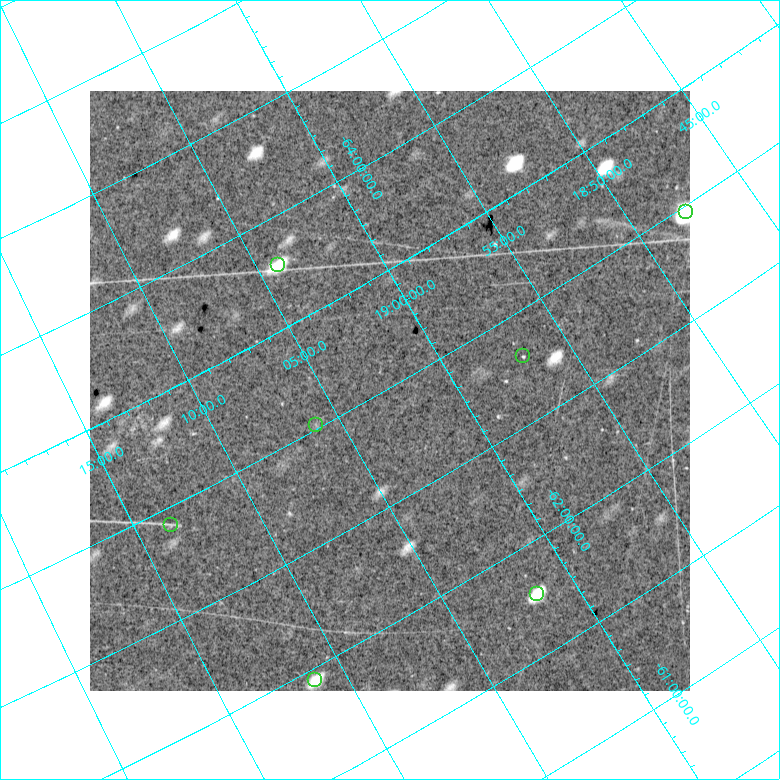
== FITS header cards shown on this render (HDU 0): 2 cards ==
NAXIS1  =                  600
NAXIS2  =                  600

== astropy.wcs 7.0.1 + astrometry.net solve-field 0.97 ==
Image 600 x 600 px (HDU 0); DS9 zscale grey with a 90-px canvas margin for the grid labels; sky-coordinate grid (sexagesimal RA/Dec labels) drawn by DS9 from the SOLVED WCS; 7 Tycho-2 reference stars matched to detected sources circled (green)
Header WCS: none
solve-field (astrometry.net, Tycho-2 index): SOLVED blind (the file carries no WCS)
Solved WCS: RA---TAN-SIP/DEC--TAN-SIP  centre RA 19:02:32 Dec -62:59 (285.63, -62.99 deg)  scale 17.5 arcsec/px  FOV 175.1' x 175.0'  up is -150 deg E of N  parity flipped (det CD > 0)
(file carries no celestial WCS; the grid is the blind solution)
Tycho-2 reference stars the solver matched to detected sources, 7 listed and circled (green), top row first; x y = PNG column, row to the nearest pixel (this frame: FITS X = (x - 90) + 1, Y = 600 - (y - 91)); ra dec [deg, ICRS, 3 dp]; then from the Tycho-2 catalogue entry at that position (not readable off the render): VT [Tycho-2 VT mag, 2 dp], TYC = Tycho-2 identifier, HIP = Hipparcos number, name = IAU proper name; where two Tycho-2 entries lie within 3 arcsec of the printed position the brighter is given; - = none
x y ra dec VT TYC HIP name
686 212 281.945 -62.971 9.02 9073-707-1 92230 -
278 265 286.025 -63.785 7.68 9078-1193-2 93637 -
523 356 284.228 -62.802 6.63 9074-910-1 93012 -
316 425 286.501 -63.015 8.08 9074-1031-1 - -
171 525 288.389 -62.923 6.73 9075-398-1 94460 -
537 594 285.389 -61.774 9.41 9070-2-1 - -
315 680 287.801 -61.950 8.56 9075-1813-1 94263 -